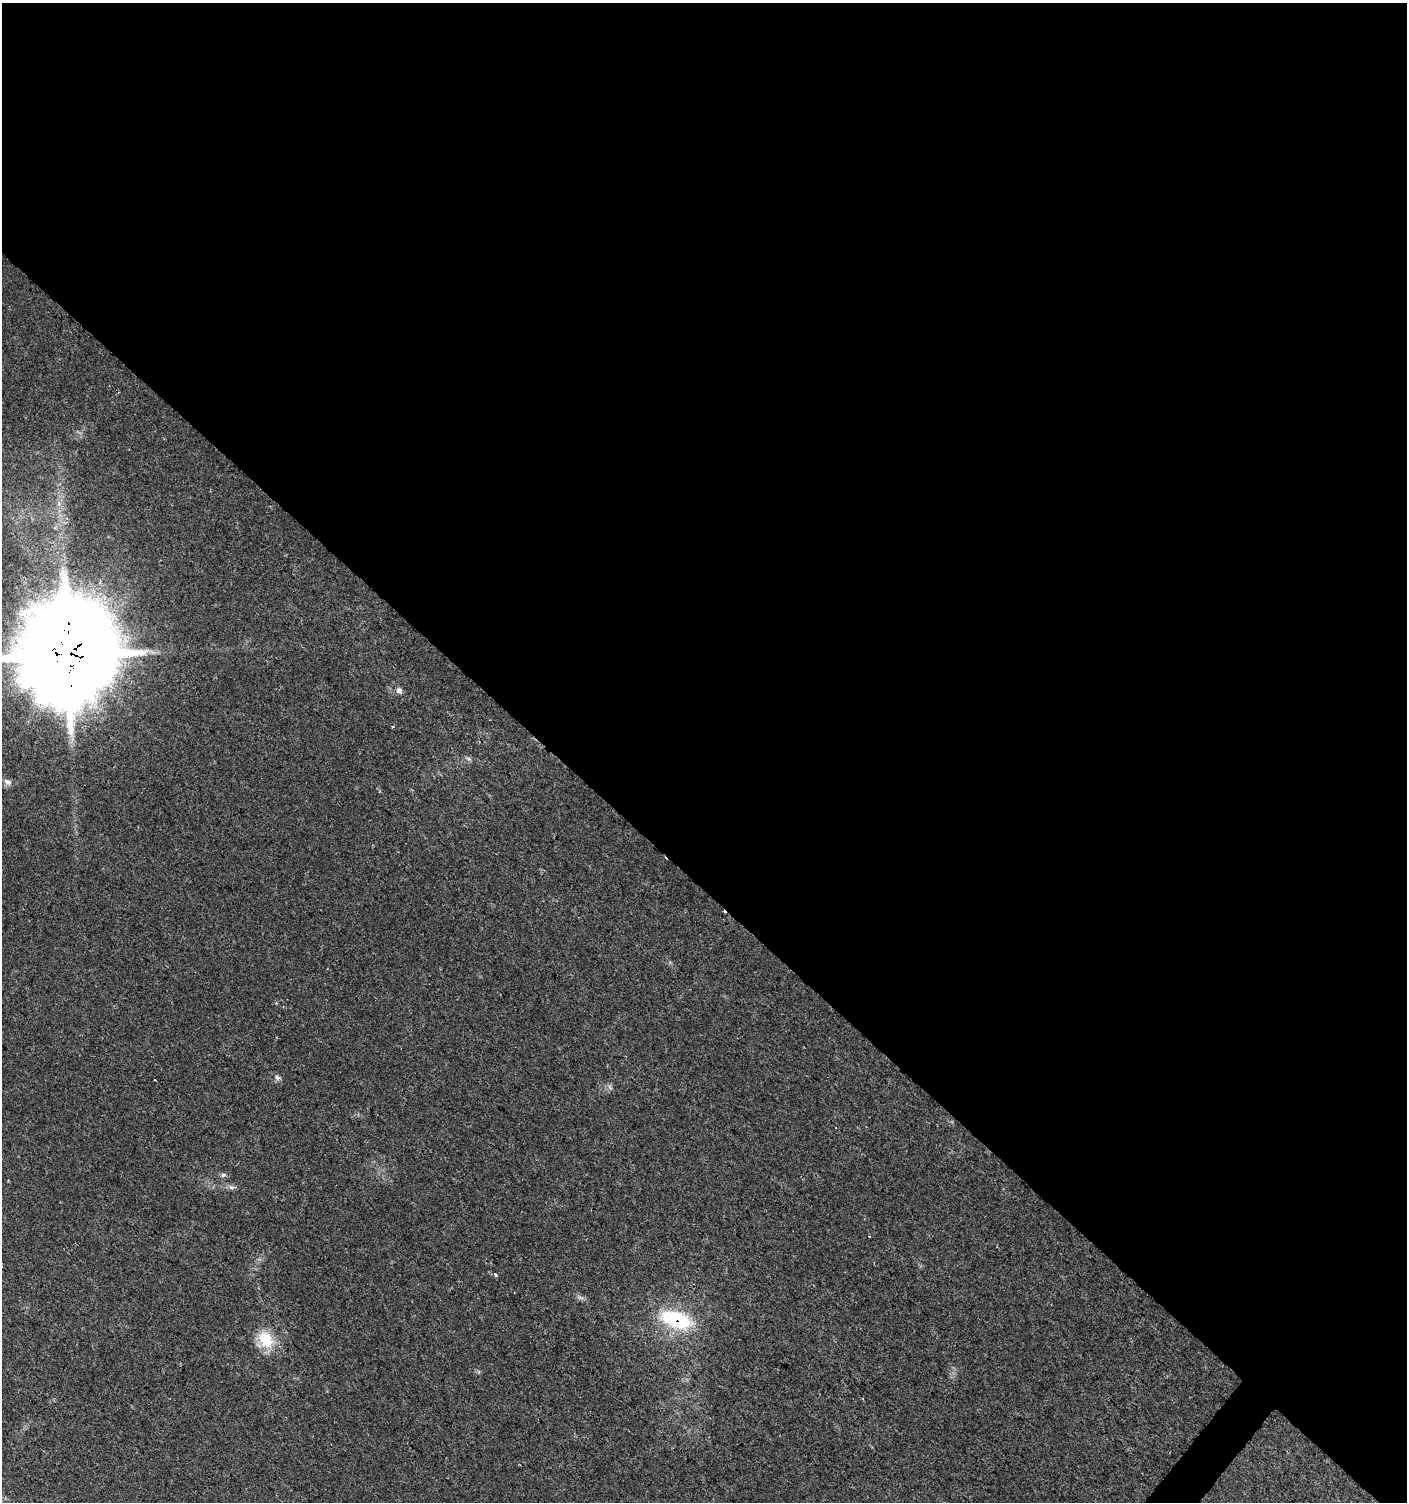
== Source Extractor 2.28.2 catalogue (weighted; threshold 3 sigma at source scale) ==
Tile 3 of 4 x 4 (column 3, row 1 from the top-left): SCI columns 3050-4454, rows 4504-6003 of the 6028 x 6010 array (HDU 1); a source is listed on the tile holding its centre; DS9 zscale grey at full resolution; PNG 1409 x 1504 px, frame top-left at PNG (2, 3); no overlay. Shown black and unused: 59% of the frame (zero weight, under 2 of 3 exposures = <1% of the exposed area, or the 3 px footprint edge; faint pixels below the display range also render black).
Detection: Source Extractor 2.28.2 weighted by HDU 2 'WHT'; one run over the whole footprint, this tile lists its part. Background 0.0255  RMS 0.0047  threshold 0.0212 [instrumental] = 3 sigma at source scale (4.5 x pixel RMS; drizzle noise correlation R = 1.50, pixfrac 1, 0.0396/0.0396 arcsec/px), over >= 5 px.
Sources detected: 14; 1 cosmic-ray / hot-pixel residue — not listed; the other 13 listed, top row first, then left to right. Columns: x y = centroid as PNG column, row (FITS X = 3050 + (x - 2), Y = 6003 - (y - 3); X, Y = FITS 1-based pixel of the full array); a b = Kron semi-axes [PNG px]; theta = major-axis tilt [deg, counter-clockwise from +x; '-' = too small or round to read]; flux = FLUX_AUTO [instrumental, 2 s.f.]
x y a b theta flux
67 655 28 25 -62 12000
399 690 9 7 -64 1.7
393 727 4 3 - 0.5
469 759 8 3 -19 0.86
7 782 12 6 -26 1.9
277 1077 8 6 -36 1.3
155 1080 2 2 - 0.39
223 1175 7 5 13 1.2
231 1187 8 4 0 1.2
869 1236 3 2 - 0.39
495 1274 5 4 - 0.84
676 1319 33 16 -19 37
266 1339 24 17 -61 13
Overlapping masked pixels (flux is a lower limit): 2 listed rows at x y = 67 655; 676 1319
Isophote crosses this tile's border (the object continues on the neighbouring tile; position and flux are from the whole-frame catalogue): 1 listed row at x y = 67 655